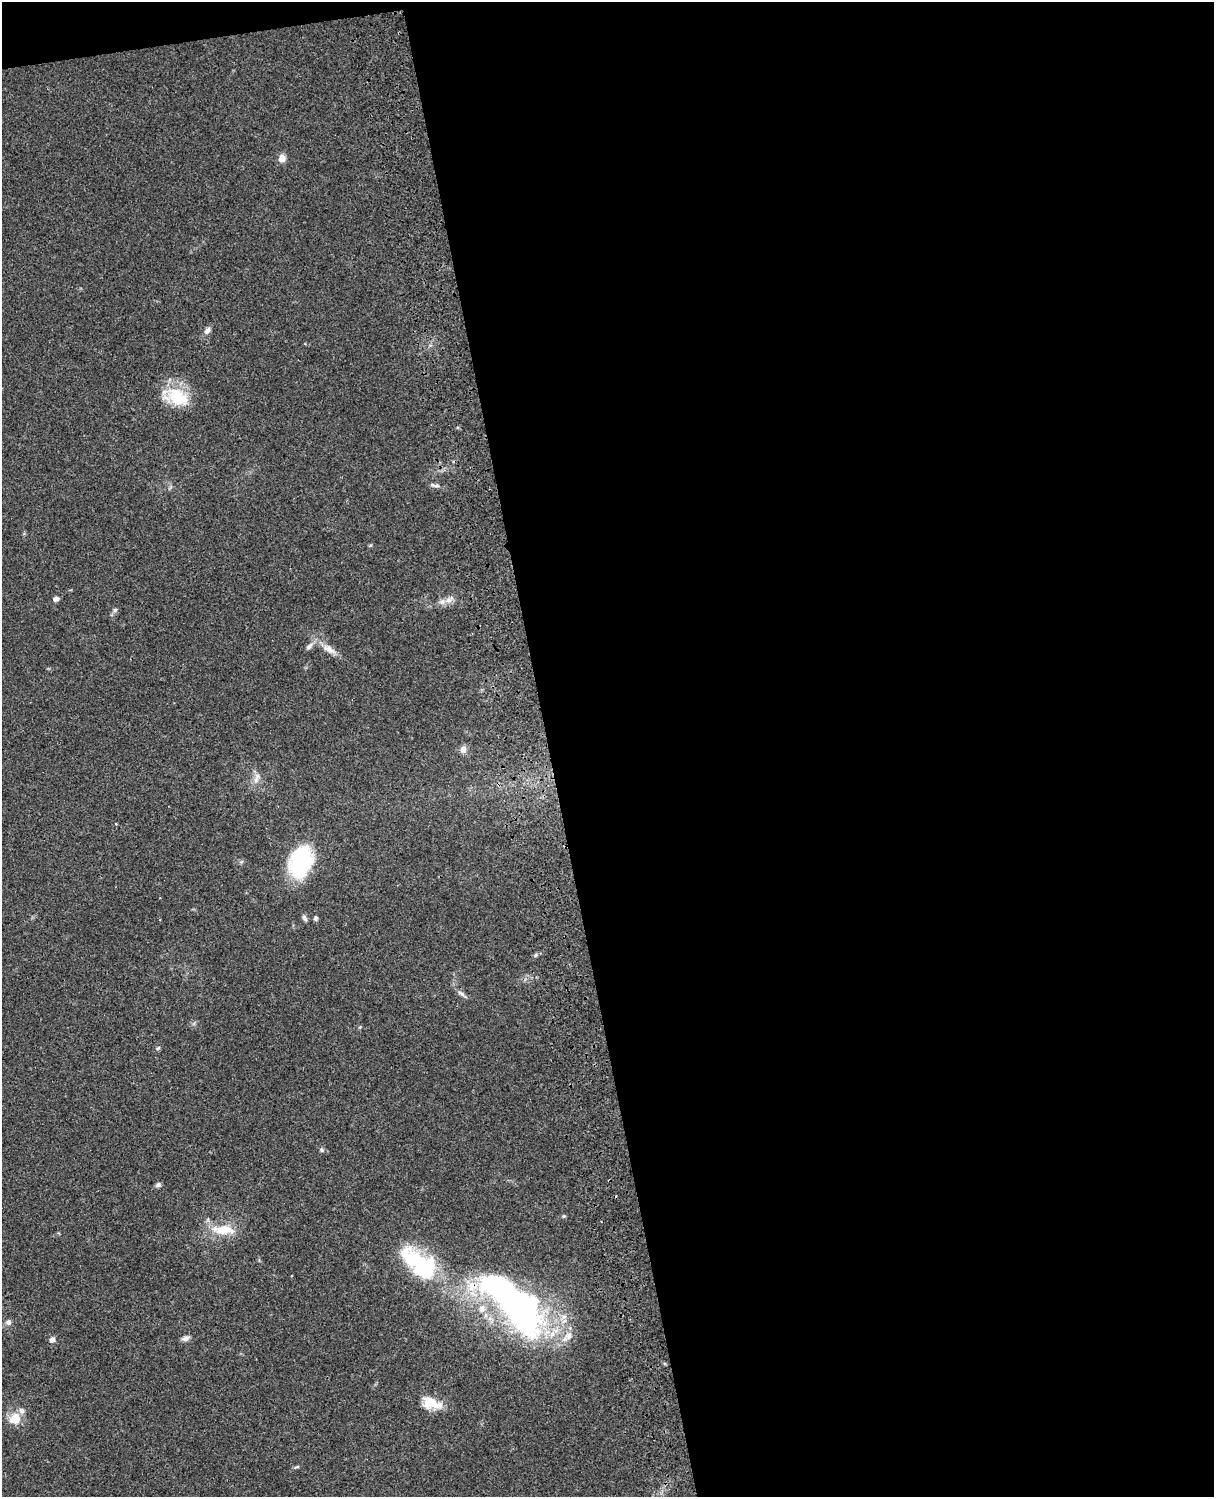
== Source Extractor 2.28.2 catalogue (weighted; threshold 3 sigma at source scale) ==
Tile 4 of 4 x 3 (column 4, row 1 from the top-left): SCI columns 3758-4969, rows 3269-4763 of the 5088 x 4927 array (HDU 1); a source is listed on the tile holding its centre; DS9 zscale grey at full resolution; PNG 1216 x 1499 px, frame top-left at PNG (2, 2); no overlay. Shown black and unused: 56% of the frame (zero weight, under 3 of 4 exposures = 6% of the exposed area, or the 3 px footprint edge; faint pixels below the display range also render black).
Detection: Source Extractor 2.28.2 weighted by HDU 2 'WHT'; one run over the whole footprint, this tile lists its part. Background 0.107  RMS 0.0065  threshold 0.0293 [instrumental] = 3 sigma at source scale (4.5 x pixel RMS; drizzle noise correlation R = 1.50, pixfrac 1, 0.05/0.05 arcsec/px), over >= 5 px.
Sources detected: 38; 3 inside a brighter object's white glare — not listed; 6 inside a brighter listed object's ellipse — not listed separately; the other 29 listed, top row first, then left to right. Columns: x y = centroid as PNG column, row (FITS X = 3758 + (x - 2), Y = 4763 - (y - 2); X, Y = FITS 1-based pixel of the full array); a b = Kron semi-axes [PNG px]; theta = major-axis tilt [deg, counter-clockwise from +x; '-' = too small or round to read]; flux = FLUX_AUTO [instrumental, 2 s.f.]
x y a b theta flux
282 158 8 7 - 5.4
207 330 10 7 46 2.5
177 397 30 20 -19 26
434 485 13 4 -10 1.9
56 599 7 5 15 2.3
449 600 12 8 31 4
115 610 6 5 - 1.3
309 646 10 6 46 2.4
329 649 21 9 -33 6.5
463 749 9 7 79 3.3
256 778 17 6 77 4
301 865 35 26 57 44
305 918 9 5 -59 1.6
316 918 6 5 - 1.2
536 955 6 4 87 0.93
461 993 13 4 -33 2.1
360 1027 5 4 - 0.67
158 1048 6 4 44 0.88
321 1150 7 5 -42 1.3
158 1185 8 5 29 1.5
223 1230 34 12 -3 16
420 1266 50 22 -43 71
513 1305 82 31 -46 230
8 1322 7 6 - 2.2
186 1338 9 7 26 2.4
52 1340 7 6 - 2.7
435 1404 32 11 -27 13
15 1419 14 13 - 10
297 1467 6 4 19 0.83